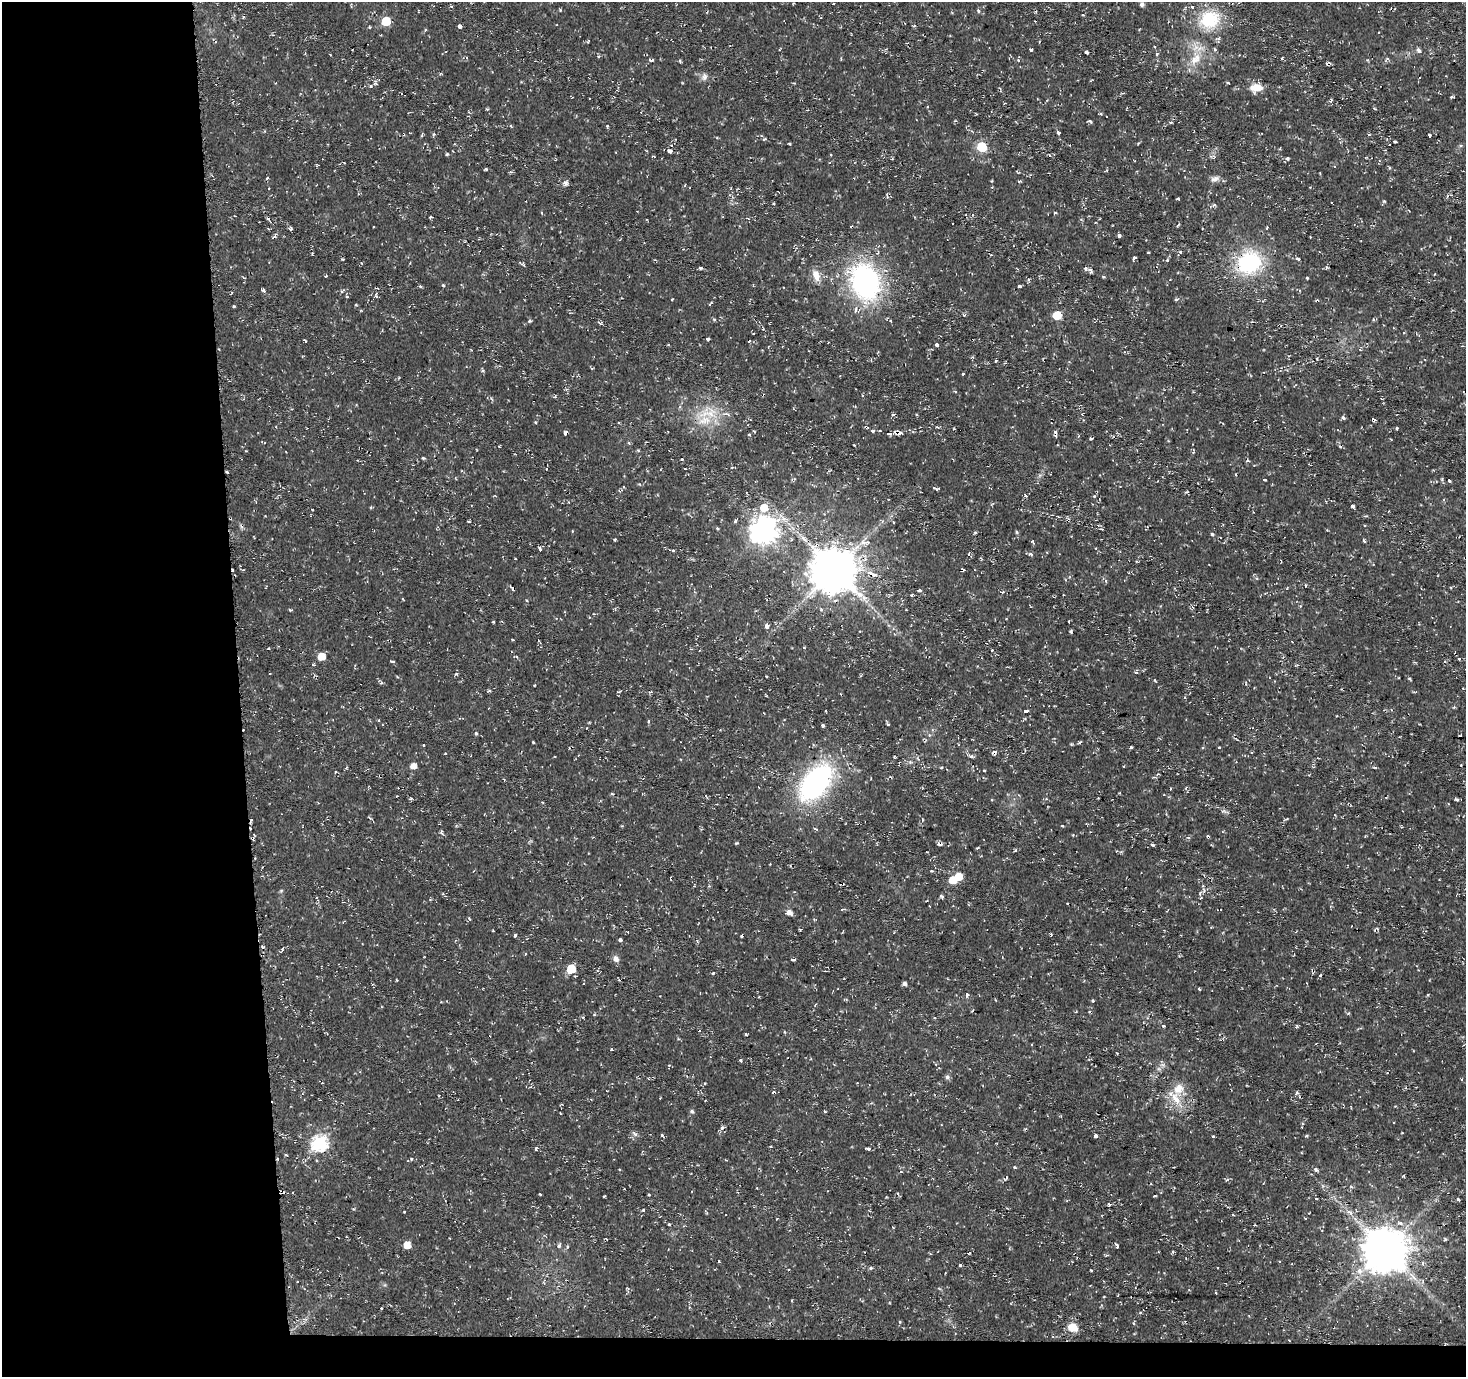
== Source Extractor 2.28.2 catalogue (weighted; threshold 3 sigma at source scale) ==
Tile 7 of 3 x 3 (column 1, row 3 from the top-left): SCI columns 1-1464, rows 1-1375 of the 4395 x 4126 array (HDU 1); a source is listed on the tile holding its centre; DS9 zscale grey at full resolution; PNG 1468 x 1379 px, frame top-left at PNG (2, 2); no overlay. Shown black and unused: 18% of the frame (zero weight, under 2 of 3 exposures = <1% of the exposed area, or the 3 px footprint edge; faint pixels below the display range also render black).
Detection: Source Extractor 2.28.2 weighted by HDU 2 'WHT'; one run over the whole footprint, this tile lists its part. Background 0.00547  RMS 0.0031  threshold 0.0141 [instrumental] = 3 sigma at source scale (4.5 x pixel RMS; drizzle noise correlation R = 1.50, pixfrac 1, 0.0396/0.0396 arcsec/px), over >= 5 px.
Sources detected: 305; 1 inside a brighter object's white glare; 43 cosmic-ray / hot-pixel residue — not listed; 4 inside a brighter listed object's ellipse — not listed separately; the other 257 listed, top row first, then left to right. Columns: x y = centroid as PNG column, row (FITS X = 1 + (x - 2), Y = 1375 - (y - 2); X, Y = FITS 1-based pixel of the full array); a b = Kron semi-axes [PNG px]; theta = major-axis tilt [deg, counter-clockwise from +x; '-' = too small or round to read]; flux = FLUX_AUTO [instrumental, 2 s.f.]
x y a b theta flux
1142 4 6 5 - 0.7
978 11 5 4 - 0.52
1209 19 29 24 22 14
386 21 6 5 - 12
1035 21 3 2 - 0.48
460 27 3 3 - 24
1031 50 3 3 - 2.1
1215 50 5 4 - 0.59
1419 50 6 5 - 0.99
1087 52 4 3 - 1.2
1157 54 4 4 - 0.4
466 58 4 3 - 0.51
1195 59 22 13 61 5.9
1282 59 4 3 - 1
651 60 5 3 - 0.65
680 61 5 3 - 0.33
704 76 10 6 72 1.1
1228 83 4 3 - 0.29
371 86 5 3 - 0.33
1256 87 15 9 4 4.2
1331 100 6 3 83 0.52
487 109 5 3 - 0.28
1375 109 4 3 - 0.25
1090 121 5 3 - 0.42
1170 123 6 3 -1 0.36
607 126 4 3 - 0.35
1058 133 4 3 - 1.7
434 134 4 4 - 0.42
422 135 7 3 81 0.37
1369 135 5 3 - 0.29
1429 135 4 3 - 1.2
764 139 5 3 - 0.33
1394 141 3 3 - 1.7
982 147 6 6 - 18
670 151 4 3 - 7.2
447 154 5 3 - 0.34
1287 159 5 4 - 0.55
1379 161 4 3 - 0.35
1334 166 3 3 - 0.39
1389 168 5 3 - 0.36
486 169 3 3 - 0.4
267 178 4 3 - 0.38
1215 179 12 7 21 1.4
565 183 6 5 - 1.1
887 196 5 3 - 0.46
1178 199 3 3 - 0.67
1384 201 5 3 - 0.28
1214 205 5 3 - 0.46
542 213 3 3 - 0.91
1055 213 5 2 - 0.25
235 216 3 2 - 0.2
431 217 4 2 - 2.7
269 229 4 3 - 0.24
291 229 3 3 - 1.1
1119 235 4 3 - 3.6
274 237 5 3 - 0.47
1180 252 4 4 - 0.53
1133 258 3 3 - 4
1298 259 4 3 - 1.7
1167 260 5 4 - 0.45
1249 263 29 24 18 24
523 265 5 4 - 0.43
701 267 5 3 - 0.49
1326 268 6 3 72 0.38
1085 269 5 3 - 0.45
816 275 16 9 -68 2.9
326 276 3 3 - 0.34
1307 278 3 3 - 0.25
865 282 44 33 -71 52
443 285 4 3 - 0.3
1019 286 3 3 - 8.4
263 290 4 3 - 0.9
342 291 6 3 45 0.39
376 295 10 4 81 0.54
347 297 4 3 - 0.34
1176 300 4 4 - 0.51
233 306 3 2 - 0.45
1057 315 6 5 - 7.1
714 320 5 4 - 0.41
529 321 5 4 - 0.37
600 323 5 4 - 0.4
1404 333 3 3 - 0.68
708 339 3 3 - 2
304 340 4 3 - 0.82
937 345 3 3 - 2.6
1124 352 4 3 - 0.31
995 361 3 2 - 0.64
483 371 5 3 - 0.41
963 374 3 3 - 0.42
764 395 4 2 - 0.28
855 406 4 3 - 0.32
709 413 32 12 12 7.8
893 415 5 3 - 0.43
1343 417 5 4 - 0.67
1374 420 4 3 - 3.4
954 429 3 2 - 0.27
1397 429 3 3 - 1.7
898 432 9 6 4 1.7
564 433 5 3 - 0.74
749 435 3 3 - 0.66
1091 438 4 3 - 0.48
629 443 5 3 - 0.35
1340 446 4 3 - 0.54
638 450 5 3 - 0.31
423 458 5 3 - 0.34
682 459 3 3 - 0.22
1247 460 5 4 - 0.44
685 469 3 3 - 0.9
1265 480 3 3 - 0.57
1449 481 3 3 - 2.8
935 488 8 2 -33 0.51
1025 496 3 3 - 0.72
1094 496 4 3 - 0.27
1352 506 3 3 - 2.7
764 508 8 7 - 4.7
735 521 4 3 - 0.58
469 522 4 3 - 0.26
893 522 4 3 - 0.36
1101 529 5 3 - 0.33
764 530 9 9 - 320
975 532 5 3 - 0.35
1016 532 6 4 -88 0.36
1212 534 5 3 - 0.38
615 540 3 3 - 0.4
1364 541 5 3 - 0.43
540 549 4 3 - 1.1
673 551 3 3 - 1.3
1031 554 6 4 -24 0.56
969 555 5 4 - 0.53
834 569 13 12 - 1200
243 570 3 3 - 0.32
962 570 4 4 - 2.1
871 574 12 6 -32 2.8
1305 585 4 3 - 0.38
919 590 5 3 - 0.47
1003 592 5 3 - 0.32
1192 607 6 3 -70 0.44
290 610 4 3 - 0.34
493 622 3 2 - 0.29
767 626 4 4 - 1.3
1071 632 4 3 - 0.52
804 648 3 3 - 0.29
992 651 4 3 - 0.35
321 656 6 5 - 4.9
1459 659 5 3 - 0.28
393 661 5 3 - 0.4
1445 661 4 3 - 0.47
313 665 4 3 - 0.43
456 674 4 3 - 0.32
766 676 3 2 - 0.26
1410 679 4 3 - 0.36
1155 680 5 3 - 0.35
619 692 5 2 - 0.27
1025 711 4 3 - 2.1
648 721 4 3 - 0.43
888 724 3 3 - 0.36
823 726 3 3 - 3.1
476 733 5 4 - 0.4
533 742 3 2 - 0.27
1080 742 4 3 - 0.42
1131 747 3 3 - 0.54
1219 747 3 3 - 0.76
445 754 3 3 - 0.36
894 756 4 2 - 0.31
971 756 6 5 - 0.58
1461 765 2 2 - 0.2
413 766 5 5 - 2.1
984 770 3 3 - 0.65
815 782 32 18 51 69
397 796 3 2 - 0.27
1457 800 4 3 - 1.2
370 818 5 3 - 0.46
1062 826 3 3 - 0.32
441 833 6 5 - 0.49
736 843 5 3 - 0.32
978 847 4 3 - 0.28
1015 850 4 4 - 0.4
931 871 3 3 - 0.51
958 876 6 5 - 5.1
953 880 6 6 - 4.4
694 886 3 2 - 0.55
1203 886 4 4 - 0.52
281 891 6 4 19 0.35
941 896 5 3 - 0.7
842 909 6 2 15 0.34
789 913 6 5 - 1.7
469 919 5 3 - 0.41
800 929 4 3 - 0.28
493 931 3 2 - 0.26
628 932 2 2 - 0.24
515 935 3 3 - 0.53
620 940 3 3 - 8.5
282 950 5 3 - 0.37
525 954 4 3 - 0.23
616 959 8 7 - 1.3
793 960 4 3 - 1.5
571 969 6 5 - 10
713 973 3 3 - 0.4
1320 976 3 3 - 1.4
397 980 4 2 - 0.25
904 984 4 4 - 0.95
1199 989 3 3 - 0.8
966 995 4 3 - 2.7
1093 1001 3 3 - 1.3
1163 1026 3 3 - 0.57
1296 1026 5 3 - 0.36
746 1034 4 3 - 0.29
1032 1044 2 2 - 0.33
611 1049 3 3 - 0.4
741 1061 4 3 - 1.6
947 1077 6 5 - 0.76
1297 1092 6 4 88 0.53
774 1093 3 3 - 1.8
302 1094 4 2 - 0.27
1176 1098 23 10 -56 5
692 1111 5 5 - 0.63
824 1112 3 3 - 0.85
635 1134 9 4 -35 0.64
662 1135 4 3 - 0.47
1096 1135 3 3 - 6.8
1306 1136 5 3 - 0.33
1213 1137 3 3 - 1.4
320 1143 7 7 - 67
536 1149 5 3 - 0.77
868 1149 4 3 - 1
286 1155 4 3 - 0.27
411 1159 3 3 - 0.37
1015 1167 4 3 - 0.48
1316 1169 6 5 - 0.66
901 1172 4 3 - 0.42
1006 1178 5 2 - 0.36
540 1194 3 2 - 0.26
649 1195 3 3 - 0.25
1155 1196 3 2 - 0.34
1316 1199 3 2 - 0.64
1458 1199 3 3 - 0.9
1109 1205 5 3 - 0.41
644 1210 3 3 - 1.6
1350 1212 9 4 -53 1.1
1233 1215 4 2 - 0.25
1400 1223 6 5 - 0.87
669 1225 3 3 - 0.85
1255 1225 3 3 - 0.29
1445 1239 6 3 56 0.35
407 1245 5 5 - 3.9
559 1246 6 4 62 0.67
1117 1246 6 3 -63 0.54
1385 1248 12 10 33 1200
960 1266 3 3 - 1.8
871 1268 5 4 - 0.46
1091 1270 3 3 - 0.92
297 1282 3 3 - 0.72
1216 1293 3 2 - 0.27
792 1301 4 2 - 0.33
900 1322 4 3 - 0.36
1133 1323 3 3 - 0.72
1072 1327 11 9 -15 3.9
Overlapping masked pixels (flux is a lower limit): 10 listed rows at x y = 982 147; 1249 263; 865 282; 764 395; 1374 420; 898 432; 834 569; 962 570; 871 574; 774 1093
Unlisted compact peaks at least as high as the median listed source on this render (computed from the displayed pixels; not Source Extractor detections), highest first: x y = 1442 479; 604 1196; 560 10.